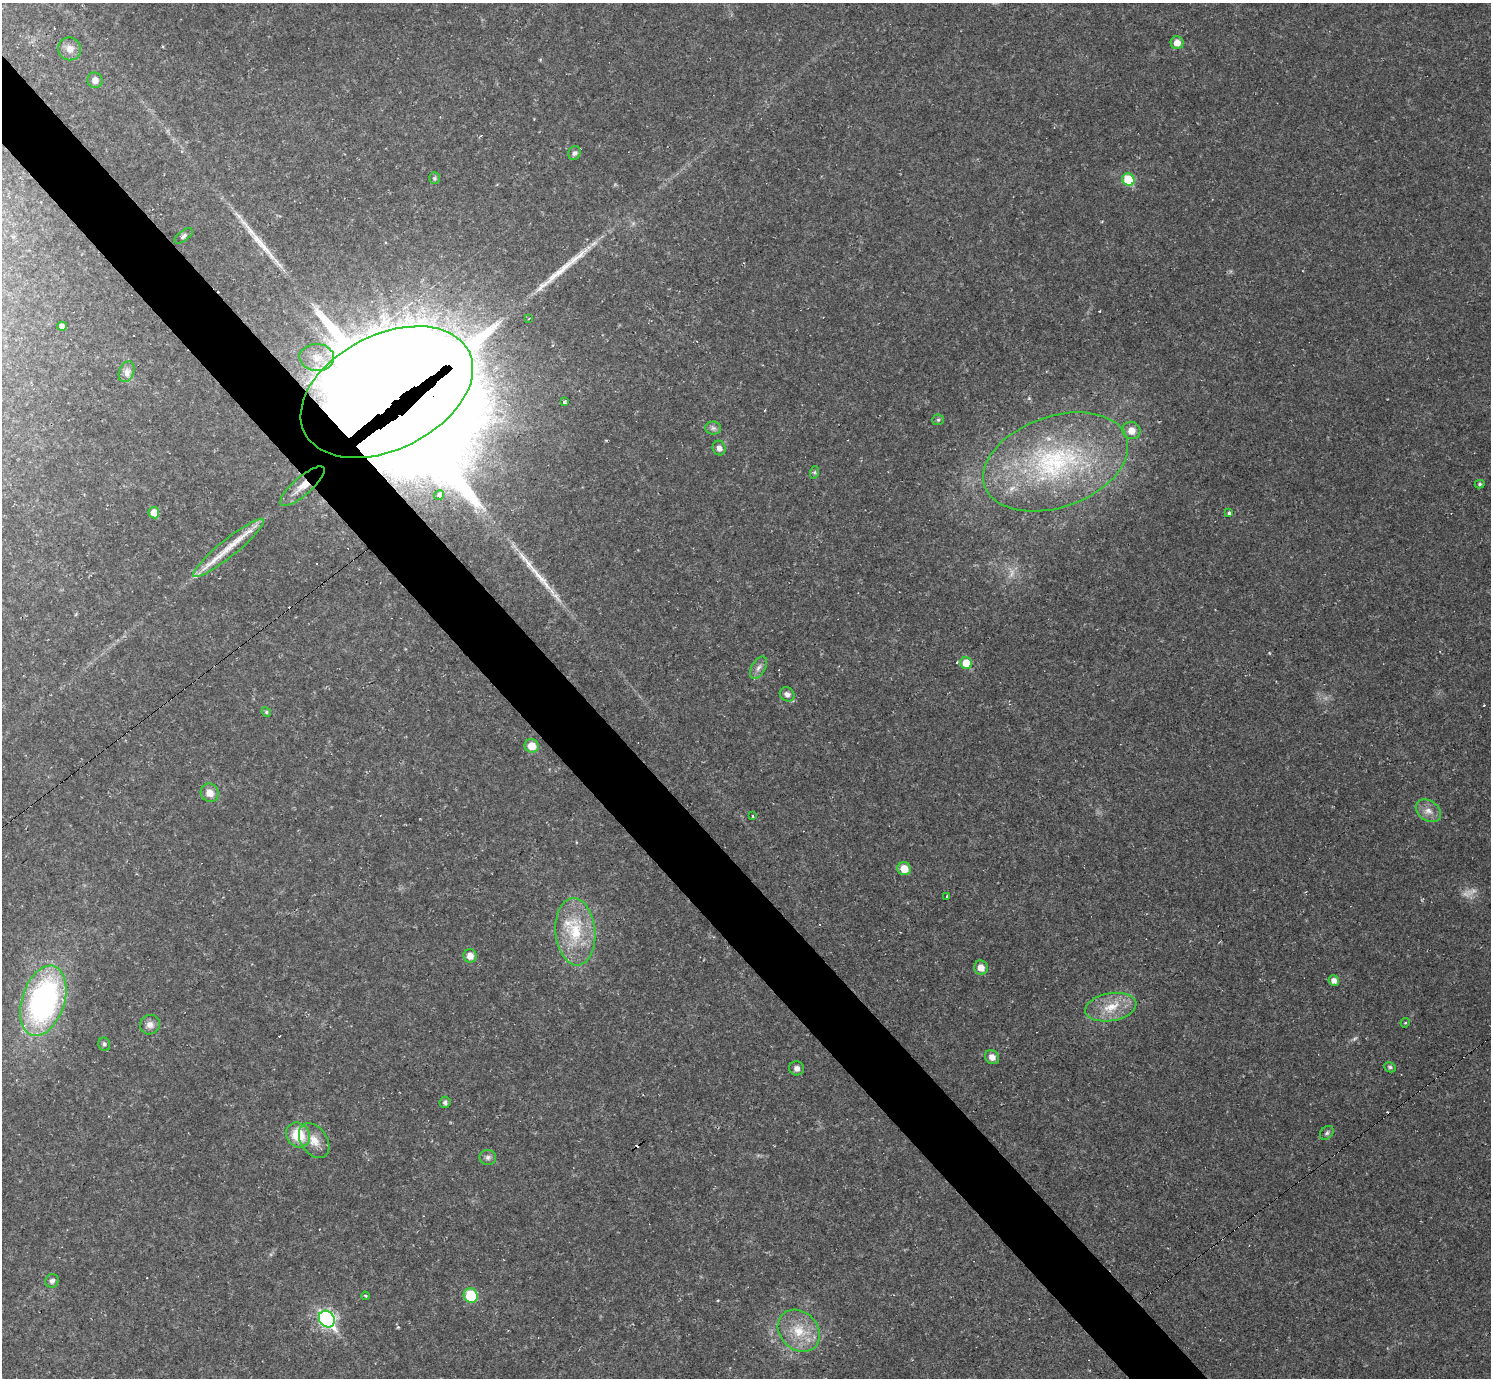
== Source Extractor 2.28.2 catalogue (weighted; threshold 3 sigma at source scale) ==
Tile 11 of 4 x 4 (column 3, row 3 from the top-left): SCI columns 2979-4467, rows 1671-3046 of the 5956 x 5953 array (HDU 1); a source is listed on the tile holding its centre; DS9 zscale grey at full resolution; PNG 1493 x 1380 px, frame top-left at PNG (2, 3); each listed source drawn as its Kron ellipse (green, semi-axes under 4 px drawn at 4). Shown black and unused: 5% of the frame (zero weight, under 2 of 3 exposures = <1% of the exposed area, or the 3 px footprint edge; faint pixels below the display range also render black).
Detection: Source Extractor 2.28.2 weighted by HDU 2 'WHT'; one run over the whole footprint, this tile lists its part. Background 0.0519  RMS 0.0075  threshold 0.0336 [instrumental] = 3 sigma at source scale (4.5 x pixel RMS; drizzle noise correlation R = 1.50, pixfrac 1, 0.05/0.05 arcsec/px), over >= 5 px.
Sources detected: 77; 3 too faint to see at this stretch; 1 inside a brighter object's white glare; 12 cosmic-ray / hot-pixel residue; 3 long thin detections or spike segments (spike, bleed or trail) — neither listed nor drawn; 1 inside a brighter listed object's ellipse — not listed separately; the other 57 listed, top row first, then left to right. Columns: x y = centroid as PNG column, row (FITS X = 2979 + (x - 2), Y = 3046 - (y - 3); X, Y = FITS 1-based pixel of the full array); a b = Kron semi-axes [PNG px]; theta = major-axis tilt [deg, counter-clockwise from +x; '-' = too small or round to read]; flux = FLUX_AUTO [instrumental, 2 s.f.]
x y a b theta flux
1177 43 6 6 - 6.8
70 49 11 11 - 6
95 80 8 7 - 4.5
574 153 7 6 - 2.2
434 178 6 5 - 1.3
1128 179 6 5 - 30
183 236 11 5 38 1.9
528 319 2 2 - 0.84
62 326 4 4 - 3.6
317 357 17 13 -2 14
126 372 11 7 67 4.3
387 392 92 57 26 7100
564 401 4 3 - 8.6
938 420 6 5 - 1.2
713 428 8 6 -1 2.3
1131 430 9 8 - 7.1
719 448 7 6 - 3.4
1056 462 75 45 19 140
815 472 6 4 71 1.1
1480 484 5 4 - 1.2
302 486 28 9 41 13
439 495 5 4 - 6.5
154 513 5 5 - 9.7
1229 513 3 3 - 2.6
228 548 45 8 39 19
966 663 6 5 - 16
758 668 12 6 58 3.6
787 694 8 6 -40 3.1
266 712 5 4 - 0.98
532 746 7 6 - 12
210 793 9 8 - 7.2
1428 811 14 10 -35 6.3
752 816 3 2 - 1.2
904 869 7 6 - 9.5
947 896 3 3 - 2
575 932 34 20 -85 38
470 956 7 6 - 6
981 968 7 6 - 6.7
1334 980 5 5 - 4.2
43 1001 36 21 72 190
1111 1007 26 14 10 18
1405 1023 5 4 - 0.74
150 1025 10 9 - 4.5
104 1044 7 5 -65 1.7
992 1057 7 6 - 5
1390 1067 6 5 - 1.5
797 1068 7 7 - 2.8
445 1102 6 5 - 1.9
1327 1133 8 5 44 1.9
298 1135 13 11 -50 22
314 1141 19 13 -56 10
488 1157 8 7 - 2.7
52 1281 7 6 - 2.6
365 1296 4 3 - 1.2
471 1296 7 7 - 30
327 1319 9 7 -50 200
799 1331 23 19 -45 22
Overlapping masked pixels (flux is a lower limit): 2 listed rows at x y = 387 392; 302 486